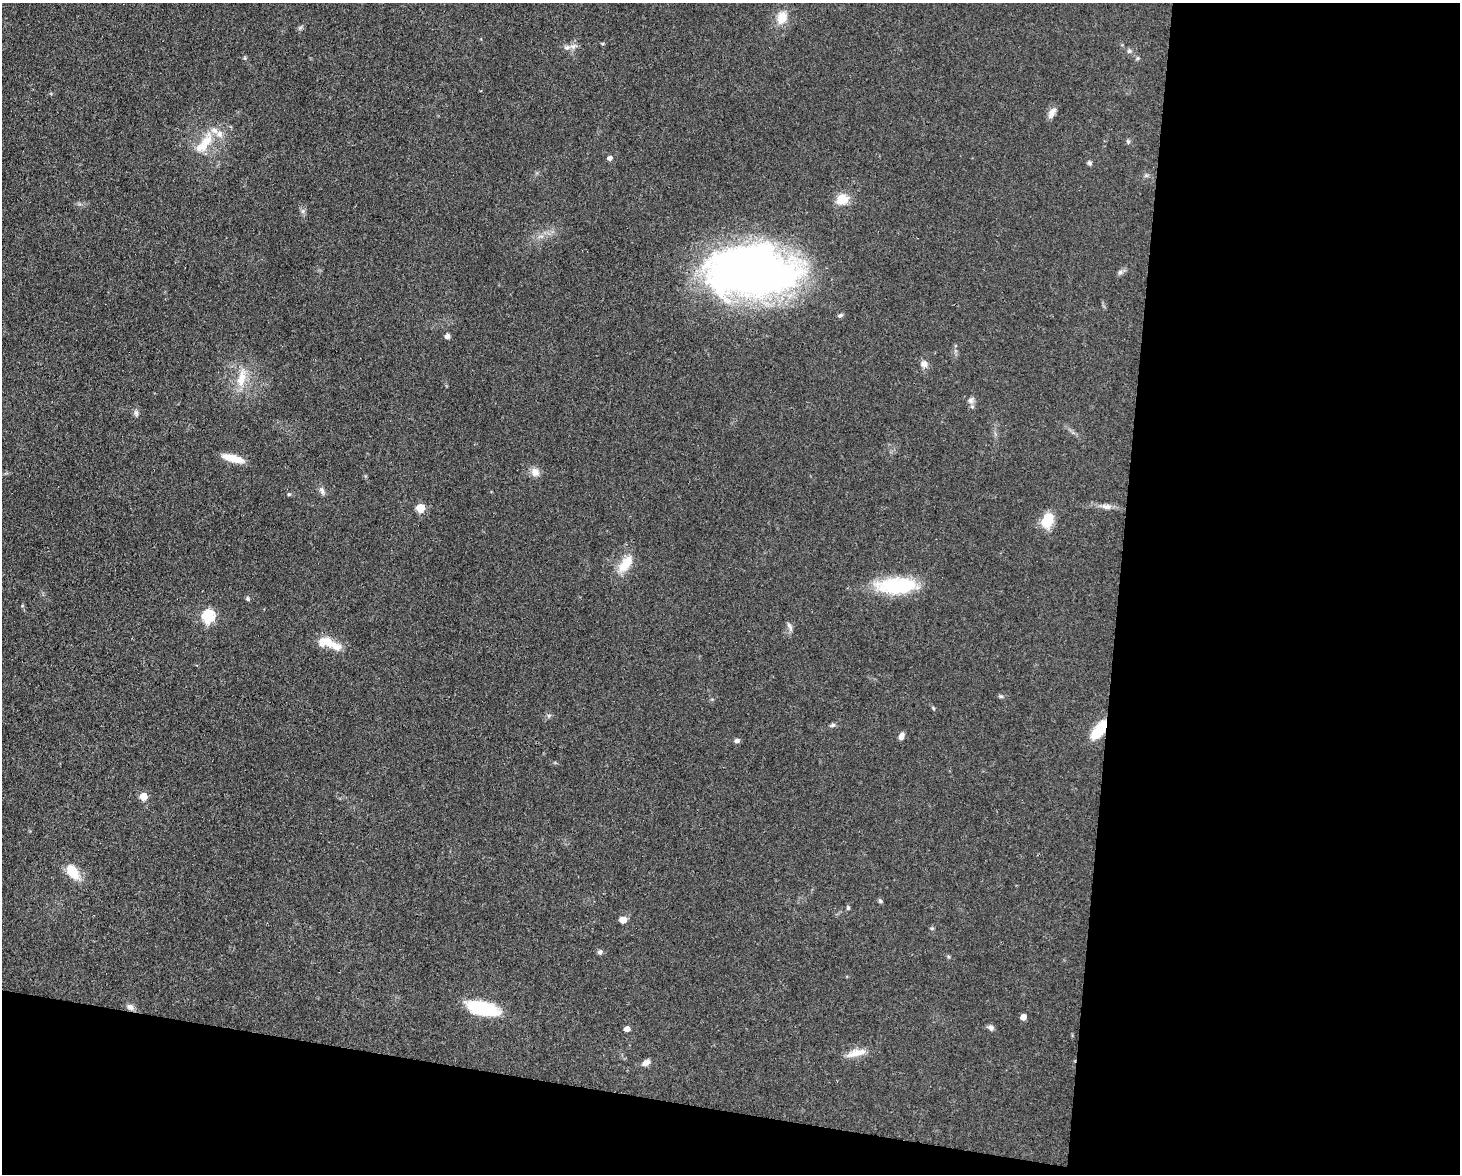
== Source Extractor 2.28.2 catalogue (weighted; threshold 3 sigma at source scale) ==
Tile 12 of 3 x 4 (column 3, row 4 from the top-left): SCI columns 3140-4597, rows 1-1172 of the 4709 x 4691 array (HDU 1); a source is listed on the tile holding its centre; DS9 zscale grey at full resolution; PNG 1462 x 1176 px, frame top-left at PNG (2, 3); no overlay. Shown black and unused: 29% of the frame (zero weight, under 3 of 4 exposures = <1% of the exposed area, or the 3 px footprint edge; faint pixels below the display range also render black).
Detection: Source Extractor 2.28.2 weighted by HDU 2 'WHT'; one run over the whole footprint, this tile lists its part. Background 0.0632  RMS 0.0059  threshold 0.0265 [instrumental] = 3 sigma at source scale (4.5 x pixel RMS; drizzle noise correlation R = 1.50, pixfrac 1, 0.05/0.05 arcsec/px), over >= 5 px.
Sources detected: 55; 3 inside a brighter listed object's ellipse — not listed separately; the other 52 listed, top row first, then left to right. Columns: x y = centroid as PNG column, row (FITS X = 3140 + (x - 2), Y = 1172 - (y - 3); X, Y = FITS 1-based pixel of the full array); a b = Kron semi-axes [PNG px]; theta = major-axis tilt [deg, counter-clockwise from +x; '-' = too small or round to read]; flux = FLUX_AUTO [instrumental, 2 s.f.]
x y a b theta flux
782 17 18 13 72 8.7
602 43 5 3 - 0.61
567 47 9 7 22 2.6
1129 51 6 6 - 1.2
245 58 6 3 -71 0.71
1052 113 14 7 60 3.6
1128 141 7 5 -69 0.97
205 143 31 12 60 14
610 158 5 4 - 2.4
1090 163 6 5 - 1.3
842 199 15 13 13 8.7
751 271 85 47 0 360
1120 272 8 6 22 1.6
840 315 7 5 18 1.2
447 336 5 4 - 3
924 364 10 8 -38 2.9
241 378 29 10 79 11
971 400 10 8 53 2.4
136 413 10 5 -75 1.6
233 458 25 7 -15 10
535 472 13 10 -43 4.1
322 490 11 6 -72 2
289 494 5 4 - 0.77
1106 507 13 7 -8 3
420 508 5 5 - 20
1047 520 17 11 71 14
625 564 27 13 52 11
896 585 47 18 2 38
247 599 6 5 - 1
208 616 6 6 - 70
790 627 14 5 -66 1.8
327 642 25 14 -15 10
1001 696 7 4 -18 0.96
933 708 6 4 -46 0.73
549 715 7 4 19 0.96
833 725 7 5 15 1.3
1099 730 23 10 55 17
901 736 8 6 65 2.9
737 741 6 5 - 1.8
143 796 5 5 - 13
72 871 16 9 -56 15
880 901 6 5 - 0.95
848 908 6 5 - 0.87
623 920 5 5 - 9.2
600 952 6 6 - 1.4
130 1007 11 8 -33 2.6
482 1008 33 13 -13 33
1023 1017 5 4 - 4.7
991 1028 8 6 -35 1.9
627 1029 5 5 - 3.3
856 1053 27 9 14 7
646 1062 10 7 33 3.1
Overlapping masked pixels (flux is a lower limit): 1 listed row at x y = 1099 730